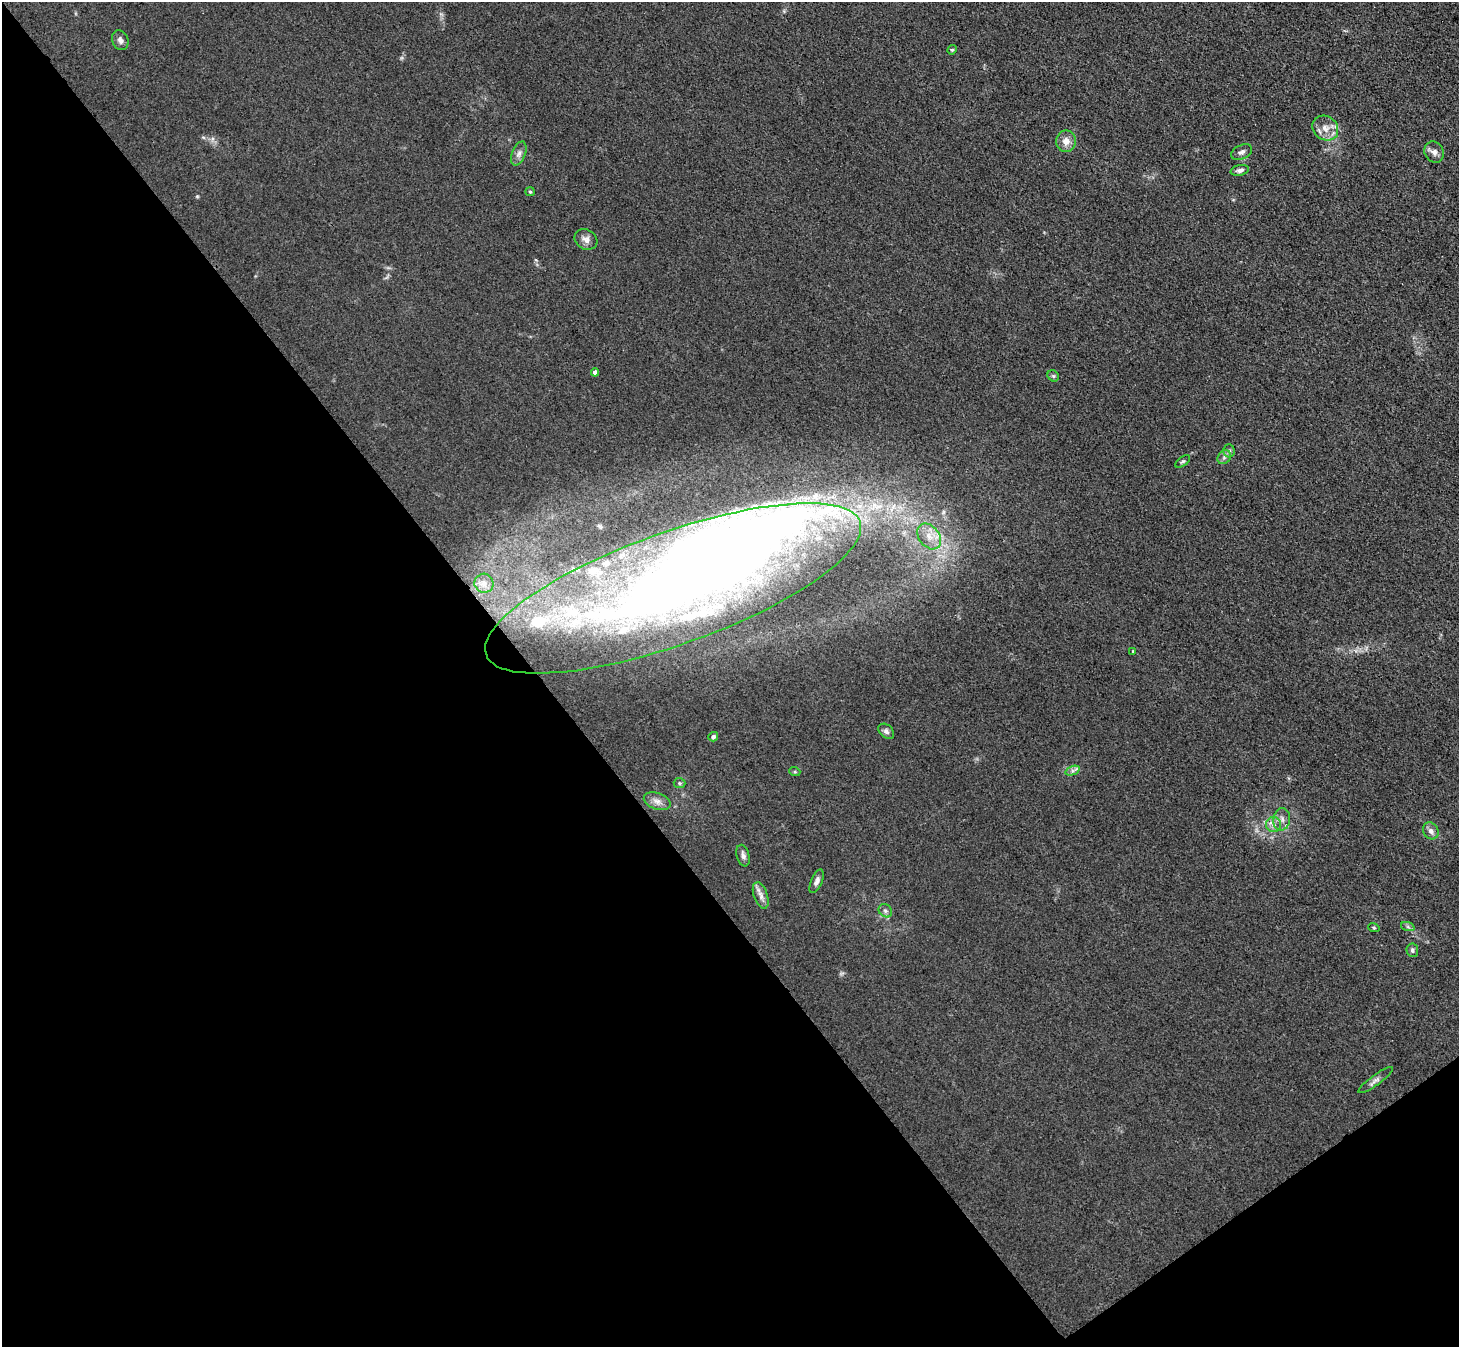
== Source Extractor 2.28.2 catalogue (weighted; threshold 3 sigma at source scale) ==
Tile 14 of 4 x 4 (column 2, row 4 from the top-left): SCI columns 1559-3015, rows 264-1608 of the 6166 x 6131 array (HDU 1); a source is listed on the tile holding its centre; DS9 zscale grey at full resolution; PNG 1461 x 1349 px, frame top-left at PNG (2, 2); each listed source drawn as its Kron ellipse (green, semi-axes under 4 px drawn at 4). Shown black and unused: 40% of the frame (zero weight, under 3 of 4 exposures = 9% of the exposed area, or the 3 px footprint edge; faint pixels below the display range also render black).
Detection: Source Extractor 2.28.2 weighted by HDU 2 'WHT'; one run over the whole footprint, this tile lists its part. Background 0.0318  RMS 0.0067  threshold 0.0304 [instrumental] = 3 sigma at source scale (4.5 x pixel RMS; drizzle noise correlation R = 1.50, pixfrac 1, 0.05/0.05 arcsec/px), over >= 5 px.
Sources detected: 46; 3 inside a brighter object's white glare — neither listed nor drawn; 7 inside a brighter listed object's ellipse — not listed separately; the other 36 listed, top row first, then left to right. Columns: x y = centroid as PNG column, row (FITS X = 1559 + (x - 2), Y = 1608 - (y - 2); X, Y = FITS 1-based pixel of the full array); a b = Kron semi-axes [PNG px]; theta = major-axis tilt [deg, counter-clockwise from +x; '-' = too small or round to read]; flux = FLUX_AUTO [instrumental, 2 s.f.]
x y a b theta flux
120 40 10 8 -67 2.9
952 50 5 4 - 0.83
1325 128 13 11 -36 7.3
1066 141 11 10 - 5.7
1241 152 11 7 24 2.6
1434 152 11 9 -62 3.7
519 154 12 6 69 3
1240 170 9 5 11 2.4
530 192 5 4 - 0.83
586 239 12 10 -30 4
595 372 4 4 - 3.5
1053 376 6 5 - 1.2
1229 451 6 5 - 1.8
1224 457 7 6 - 2.1
1183 461 8 4 35 1.2
929 536 14 10 -52 8.5
484 583 9 9 - 4.1
673 588 199 56 20 590
1133 651 3 2 - 0.5
886 731 9 6 -41 2
713 737 5 4 - 1.9
1073 771 7 4 19 1.9
795 772 5 3 - 0.73
679 783 6 5 - 1.2
657 801 14 8 -18 4.3
1282 819 11 8 81 4
1273 825 8 7 - 3.4
1431 831 9 7 -55 3.3
743 856 11 6 -75 2.9
817 881 13 5 66 2.8
761 895 14 7 -70 4
885 911 7 6 - 1.8
1408 927 7 4 -19 1.4
1374 928 6 4 -18 0.9
1412 950 7 5 -83 1.6
1376 1080 21 5 36 3.1